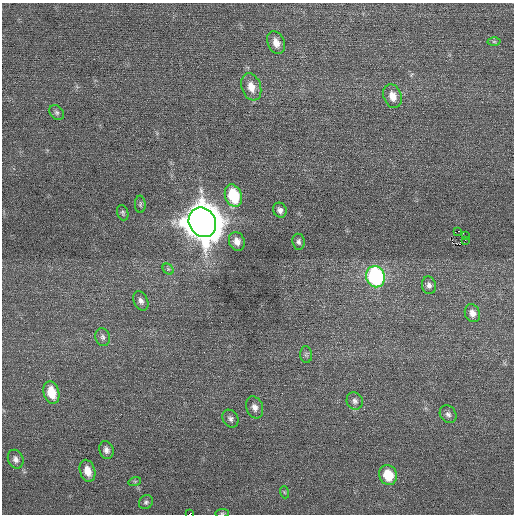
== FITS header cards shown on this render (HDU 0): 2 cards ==
NAXIS1  =                  512 / Axis length
NAXIS2  =                  512 / Axis length

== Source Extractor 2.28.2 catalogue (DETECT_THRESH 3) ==
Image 512 x 512 px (HDU 0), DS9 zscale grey, 1 PNG px = 1 image px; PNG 516 x 516 px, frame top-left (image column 1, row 512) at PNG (2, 3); each listed source drawn as its Kron ellipse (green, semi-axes under 4 px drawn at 4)
Background 0.126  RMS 0.68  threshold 2.03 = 3 sigma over >= 5 px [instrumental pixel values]
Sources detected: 36; all 36 listed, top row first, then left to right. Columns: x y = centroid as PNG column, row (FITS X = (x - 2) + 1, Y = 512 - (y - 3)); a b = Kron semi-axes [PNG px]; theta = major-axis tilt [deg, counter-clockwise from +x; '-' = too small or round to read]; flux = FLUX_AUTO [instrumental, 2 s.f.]
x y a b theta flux
494 42 6 4 -1 70
276 43 12 8 -66 370
251 87 14 9 -71 580
392 96 12 9 -70 450
57 113 8 6 -44 120
233 196 11 8 -70 2300
140 204 9 5 -88 90
280 210 8 6 -64 180
123 213 8 5 -71 95
202 222 15 13 -59 130000
458 231 2 2 - 16000
465 235 2 2 - 400
465 240 3 2 - 55
237 241 9 7 -67 350
298 242 8 6 -82 120
168 269 6 5 - 89
375 277 11 9 -72 7100
429 285 9 7 -77 180
141 301 10 7 -65 190
472 313 9 7 -66 270
103 337 9 7 -74 150
306 355 8 6 -86 110
51 392 11 7 -74 990
355 401 9 8 - 180
255 407 11 8 -70 250
448 414 9 8 - 170
230 419 9 7 -57 160
106 450 9 7 -73 200
16 459 10 7 -67 200
87 471 11 7 -74 530
388 475 10 8 -68 1300
135 481 6 4 18 59
284 492 6 4 -71 57
146 502 7 6 - 110
222 513 7 3 7 52
189 514 2 2 - 500
At the frame edge (FLAGS 8, measured only in part): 2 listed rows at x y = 222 513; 189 514